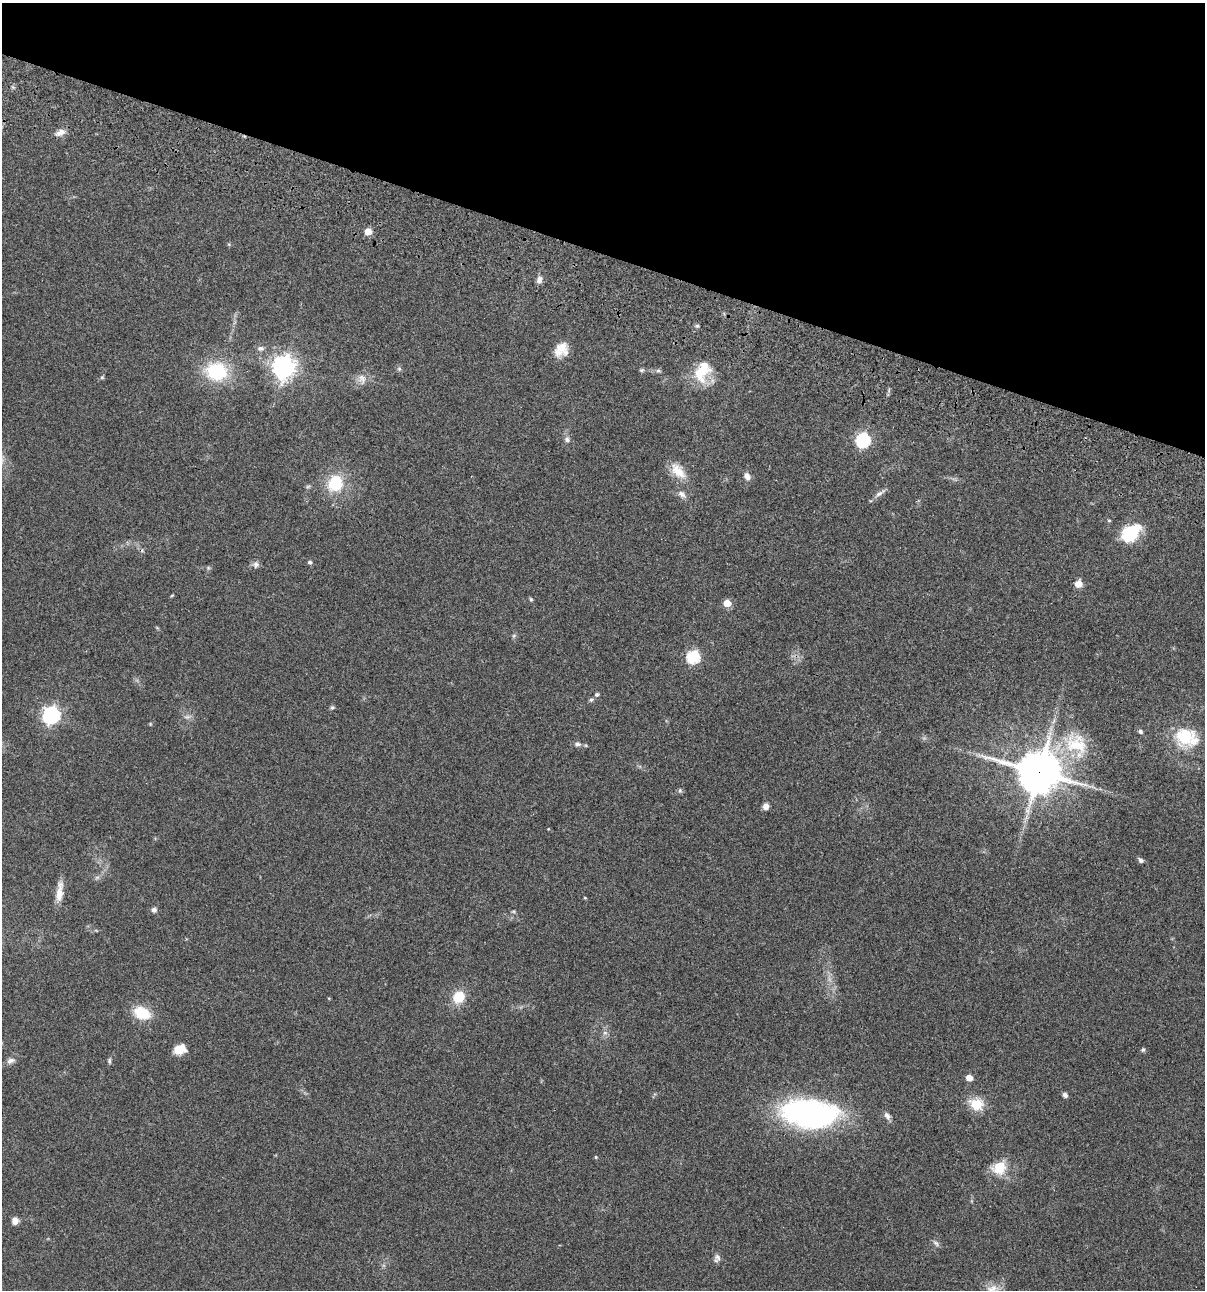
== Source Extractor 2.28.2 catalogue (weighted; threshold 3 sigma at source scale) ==
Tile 2 of 4 x 4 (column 2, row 1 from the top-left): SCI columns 1438-2640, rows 3985-5272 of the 5405 x 5389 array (HDU 1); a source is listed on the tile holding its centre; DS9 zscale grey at full resolution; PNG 1207 x 1292 px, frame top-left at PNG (2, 3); no overlay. Shown black and unused: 20% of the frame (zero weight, under 3 of 4 exposures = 9% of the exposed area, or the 3 px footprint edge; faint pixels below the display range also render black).
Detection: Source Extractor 2.28.2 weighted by HDU 2 'WHT'; one run over the whole footprint, this tile lists its part. Background 0.0468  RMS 0.0053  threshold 0.0237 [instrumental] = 3 sigma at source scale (4.5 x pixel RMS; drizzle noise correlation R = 1.50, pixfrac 1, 0.05/0.05 arcsec/px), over >= 5 px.
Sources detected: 72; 1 inside a brighter object's white glare — not listed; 1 inside a brighter listed object's ellipse — not listed separately; the other 70 listed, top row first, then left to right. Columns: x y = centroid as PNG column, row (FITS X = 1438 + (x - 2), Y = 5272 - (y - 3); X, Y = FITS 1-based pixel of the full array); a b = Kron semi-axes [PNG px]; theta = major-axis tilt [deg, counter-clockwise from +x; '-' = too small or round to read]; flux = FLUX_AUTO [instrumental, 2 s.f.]
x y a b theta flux
60 133 13 7 25 3.2
368 232 5 5 - 7.2
229 244 5 4 - 0.56
539 280 10 7 76 2.2
697 326 6 4 -19 0.83
260 348 10 7 0 1.8
561 350 19 15 45 7.5
284 367 8 8 - 400
399 369 6 5 - 0.88
642 370 6 5 - 0.88
217 371 18 15 -9 34
658 371 6 5 - 1
702 371 27 22 70 15
102 377 5 5 - 0.68
362 379 15 10 -75 3.5
567 439 8 7 - 1.7
863 440 7 6 - 87
678 471 26 12 -47 8.6
747 476 10 7 -55 2.6
335 483 17 15 65 19
308 486 7 4 19 0.73
880 493 17 5 36 2.3
682 494 12 7 -36 2.5
1109 520 4 4 - 0.59
1131 532 21 13 38 25
310 562 6 5 - 0.94
256 565 9 8 - 1.8
1078 584 7 7 - 4.6
172 595 5 3 - 0.43
531 599 6 4 -68 0.67
727 603 5 5 - 9.5
514 636 6 5 - 0.89
693 657 6 6 - 55
597 694 5 5 - 0.99
591 700 7 5 17 0.9
332 707 6 5 - 0.86
51 715 7 7 - 170
187 717 10 5 0 1.7
1140 731 7 5 -48 1.1
1185 736 28 25 32 20
577 744 10 6 -7 1.6
1076 744 40 30 -45 29
1039 772 15 13 -12 1600
680 790 7 5 -70 0.9
765 806 7 6 - 2.6
548 829 3 3 - 0.32
1141 860 7 5 -46 1.4
97 877 7 4 19 0.97
59 892 26 7 85 6.1
585 898 4 3 - 0.51
154 910 6 6 - 1.6
513 911 6 4 -18 0.65
458 997 13 12 - 11
142 1013 18 13 -25 15
605 1033 7 4 -1 1
179 1049 13 10 14 6.8
1143 1050 6 5 - 0.78
11 1061 11 7 21 2.2
109 1061 8 4 -90 0.91
969 1078 5 5 - 6.6
1065 1095 6 5 - 1.5
976 1104 19 15 -20 9.7
809 1114 59 28 -6 120
887 1116 11 7 -56 2.2
596 1157 4 4 - 0.57
999 1168 21 17 35 10
15 1221 7 6 - 3.2
936 1243 10 6 -45 1.4
717 1257 10 8 -65 1.9
992 1289 17 13 -1 5.9
Overlapping masked pixels (flux is a lower limit): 1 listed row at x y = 1039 772
Isophote crosses this tile's border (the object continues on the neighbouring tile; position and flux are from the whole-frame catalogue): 1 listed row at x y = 992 1289